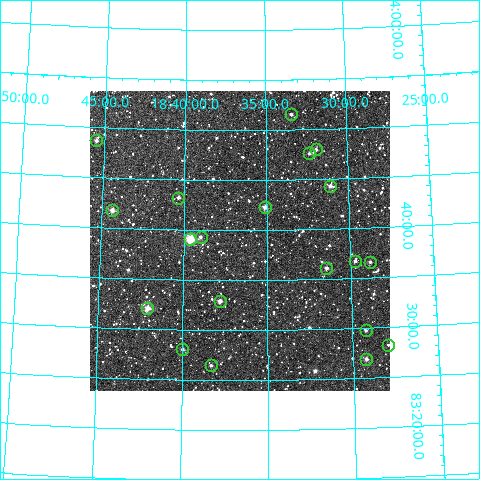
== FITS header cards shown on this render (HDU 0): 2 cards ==
NAXIS1  =                  300
NAXIS2  =                  300

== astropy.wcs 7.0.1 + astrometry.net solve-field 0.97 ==
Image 300 x 300 px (HDU 0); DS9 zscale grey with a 90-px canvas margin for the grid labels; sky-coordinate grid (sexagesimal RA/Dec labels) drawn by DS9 from the SOLVED WCS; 20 Tycho-2 reference stars matched to detected sources circled (green)
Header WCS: RA---TAN/DEC--TAN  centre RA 18:36:37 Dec +83:39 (279.16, +83.65 deg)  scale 6 arcsec/px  FOV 30.0' x 30.0'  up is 0 deg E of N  parity normal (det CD < 0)
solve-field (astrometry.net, Tycho-2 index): VERIFIED the header's WCS against the Tycho-2 star catalogue (20 matches, 0 conflicts) and refined it, rather than solving blind
Solved WCS: RA---TAN-SIP/DEC--TAN-SIP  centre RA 18:36:38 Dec +83:39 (279.16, +83.65 deg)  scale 6 arcsec/px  FOV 30.0' x 30.0'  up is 0 deg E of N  parity normal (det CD < 0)
The solver's refit moves the header's centre by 1.3 arcsec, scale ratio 1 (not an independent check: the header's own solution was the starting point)
Tycho-2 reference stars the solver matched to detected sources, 20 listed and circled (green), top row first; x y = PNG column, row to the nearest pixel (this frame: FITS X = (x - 90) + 1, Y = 300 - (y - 91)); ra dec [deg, ICRS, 3 dp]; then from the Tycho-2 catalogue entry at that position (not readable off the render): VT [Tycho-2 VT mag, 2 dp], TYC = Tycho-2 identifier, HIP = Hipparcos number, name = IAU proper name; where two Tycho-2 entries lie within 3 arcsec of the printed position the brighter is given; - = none
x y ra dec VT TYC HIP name
291 114 278.348 +83.859 12.35 4648-321-1 - -
96 140 281.372 +83.812 11.57 4648-524-1 - -
316 149 277.982 +83.800 11.46 4648-1258-1 - -
309 153 278.086 +83.793 11.49 4648-1054-1 - -
330 186 277.773 +83.739 11.13 4648-39-1 - -
178 198 280.093 +83.720 11.68 4648-1077-1 - -
265 207 278.772 +83.705 11.15 4648-966-1 - -
112 210 281.092 +83.696 10.79 4648-614-1 - -
201 237 279.745 +83.655 11.75 4648-536-1 - -
190 239 279.902 +83.651 9.14 4648-1433-1 91498 -
355 261 277.429 +83.612 11.71 4648-363-1 - -
370 262 277.205 +83.610 12.14 4648-693-1 - -
326 268 277.859 +83.602 10.98 4648-1154-1 - -
220 301 279.453 +83.549 10.65 4648-1227-1 - -
147 308 280.521 +83.535 9.53 4648-996-1 - -
366 330 277.302 +83.496 12.34 4648-863-1 - -
388 345 276.979 +83.471 11.96 4648-1019-1 - -
182 349 279.994 +83.467 11.91 4648-959-1 - -
366 359 277.309 +83.449 11.03 4648-1100-1 - -
211 365 279.576 +83.441 11.88 4648-1164-1 - -